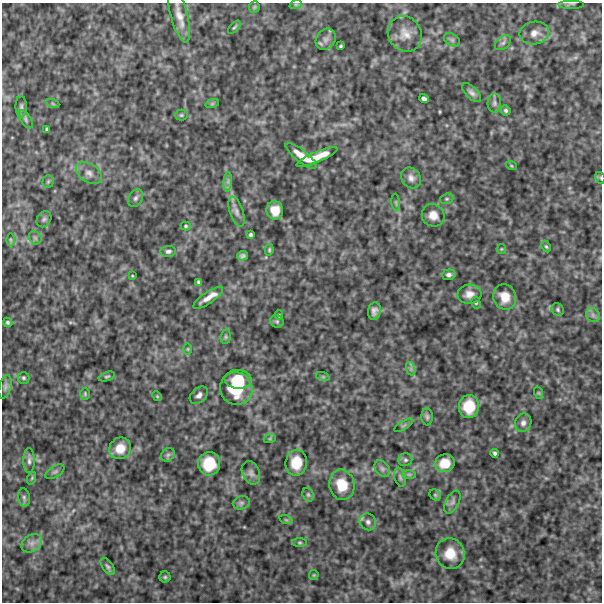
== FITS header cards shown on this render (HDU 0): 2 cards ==
NAXIS1  =                  600
NAXIS2  =                  600

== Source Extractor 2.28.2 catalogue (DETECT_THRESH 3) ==
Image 600 x 600 px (HDU 0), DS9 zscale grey, 1 PNG px = 1 image px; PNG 604 x 604 px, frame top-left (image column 1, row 600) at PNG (2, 3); each listed source drawn as its Kron ellipse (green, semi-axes under 4 px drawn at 4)
Background 519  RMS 120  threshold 367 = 3 sigma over >= 5 px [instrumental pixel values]
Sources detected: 104; all 104 listed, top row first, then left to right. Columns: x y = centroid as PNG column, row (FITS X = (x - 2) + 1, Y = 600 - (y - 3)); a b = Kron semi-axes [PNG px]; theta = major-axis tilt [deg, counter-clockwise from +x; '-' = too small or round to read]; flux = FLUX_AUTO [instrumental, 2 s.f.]
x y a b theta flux
296 4 6 4 18 10000
572 4 13 2 0 13000
254 7 6 5 - 11000
179 15 28 8 -75 95000
234 27 8 3 45 12000
534 33 15 11 10 73000
405 34 18 16 -54 110000
326 39 11 9 55 46000
452 40 9 5 -30 19000
503 43 9 6 39 25000
341 46 4 3 - 11000
472 93 12 6 -44 31000
424 99 5 4 - 23000
494 103 9 6 89 27000
53 104 6 4 -19 11000
212 104 7 4 19 11000
21 107 11 5 -90 23000
506 110 5 5 - 16000
181 115 6 5 - 13000
26 119 10 5 -58 23000
47 129 3 3 - 9700
301 156 19 6 -39 110000
317 157 22 5 22 140000
511 165 5 3 - 8100
89 173 14 9 -32 56000
411 178 11 9 -54 43000
600 178 6 4 -61 12000
48 182 6 5 - 12000
228 182 10 4 85 24000
136 198 9 6 58 26000
447 199 7 5 20 13000
396 202 9 3 -85 13000
275 210 9 8 - 100000
237 212 15 7 -72 43000
433 215 12 11 - 73000
44 219 8 6 56 21000
186 226 5 4 - 11000
250 235 3 3 - 14000
35 238 7 5 -45 19000
10 240 6 4 -89 12000
546 247 6 4 -62 12000
501 249 5 4 - 8700
269 250 6 4 78 11000
168 251 7 5 5 22000
242 256 5 4 - 22000
449 275 7 5 7 24000
132 276 3 2 - 6300
198 282 4 3 - 13000
469 294 12 9 5 60000
505 297 13 11 -68 110000
208 298 17 6 34 67000
476 303 6 4 -76 12000
558 310 7 6 - 16000
374 311 9 6 77 37000
279 315 5 4 - 10000
593 315 8 6 -47 27000
277 321 7 6 - 15000
8 322 5 4 - 14000
226 337 7 5 83 14000
188 349 6 4 -90 8800
411 369 7 4 -72 18000
107 376 8 4 17 15000
323 377 7 4 -18 13000
23 378 6 6 - 15000
238 379 13 9 -4 160000
5 387 12 6 74 31000
236 389 16 16 - 310000
539 393 6 4 -71 11000
85 394 6 4 -90 11000
199 395 10 7 41 37000
157 396 5 4 - 7900
469 407 12 10 87 190000
427 417 9 5 -89 18000
523 423 9 8 - 39000
404 425 11 4 32 15000
270 438 6 4 19 10000
120 448 11 10 - 100000
495 453 4 3 - 17000
168 455 7 6 - 20000
405 460 7 6 - 19000
29 461 12 5 -90 32000
296 463 13 10 82 160000
445 463 10 9 - 120000
209 464 12 11 - 230000
382 469 9 6 -49 27000
55 472 10 5 31 20000
251 473 12 8 -67 38000
409 474 7 4 0 15000
400 477 10 5 -75 20000
32 478 6 4 71 11000
342 485 15 12 -79 170000
308 495 7 5 -69 16000
435 495 6 5 - 12000
24 498 9 5 -82 19000
452 502 12 6 63 29000
241 503 8 6 14 22000
286 520 7 4 -18 11000
368 522 9 8 - 31000
32 543 11 8 36 52000
300 543 7 4 0 12000
450 554 15 14 - 150000
108 566 10 5 -55 20000
314 575 5 4 - 9100
165 577 5 5 - 13000
At the frame edge (FLAGS 8, measured only in part): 1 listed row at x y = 600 178